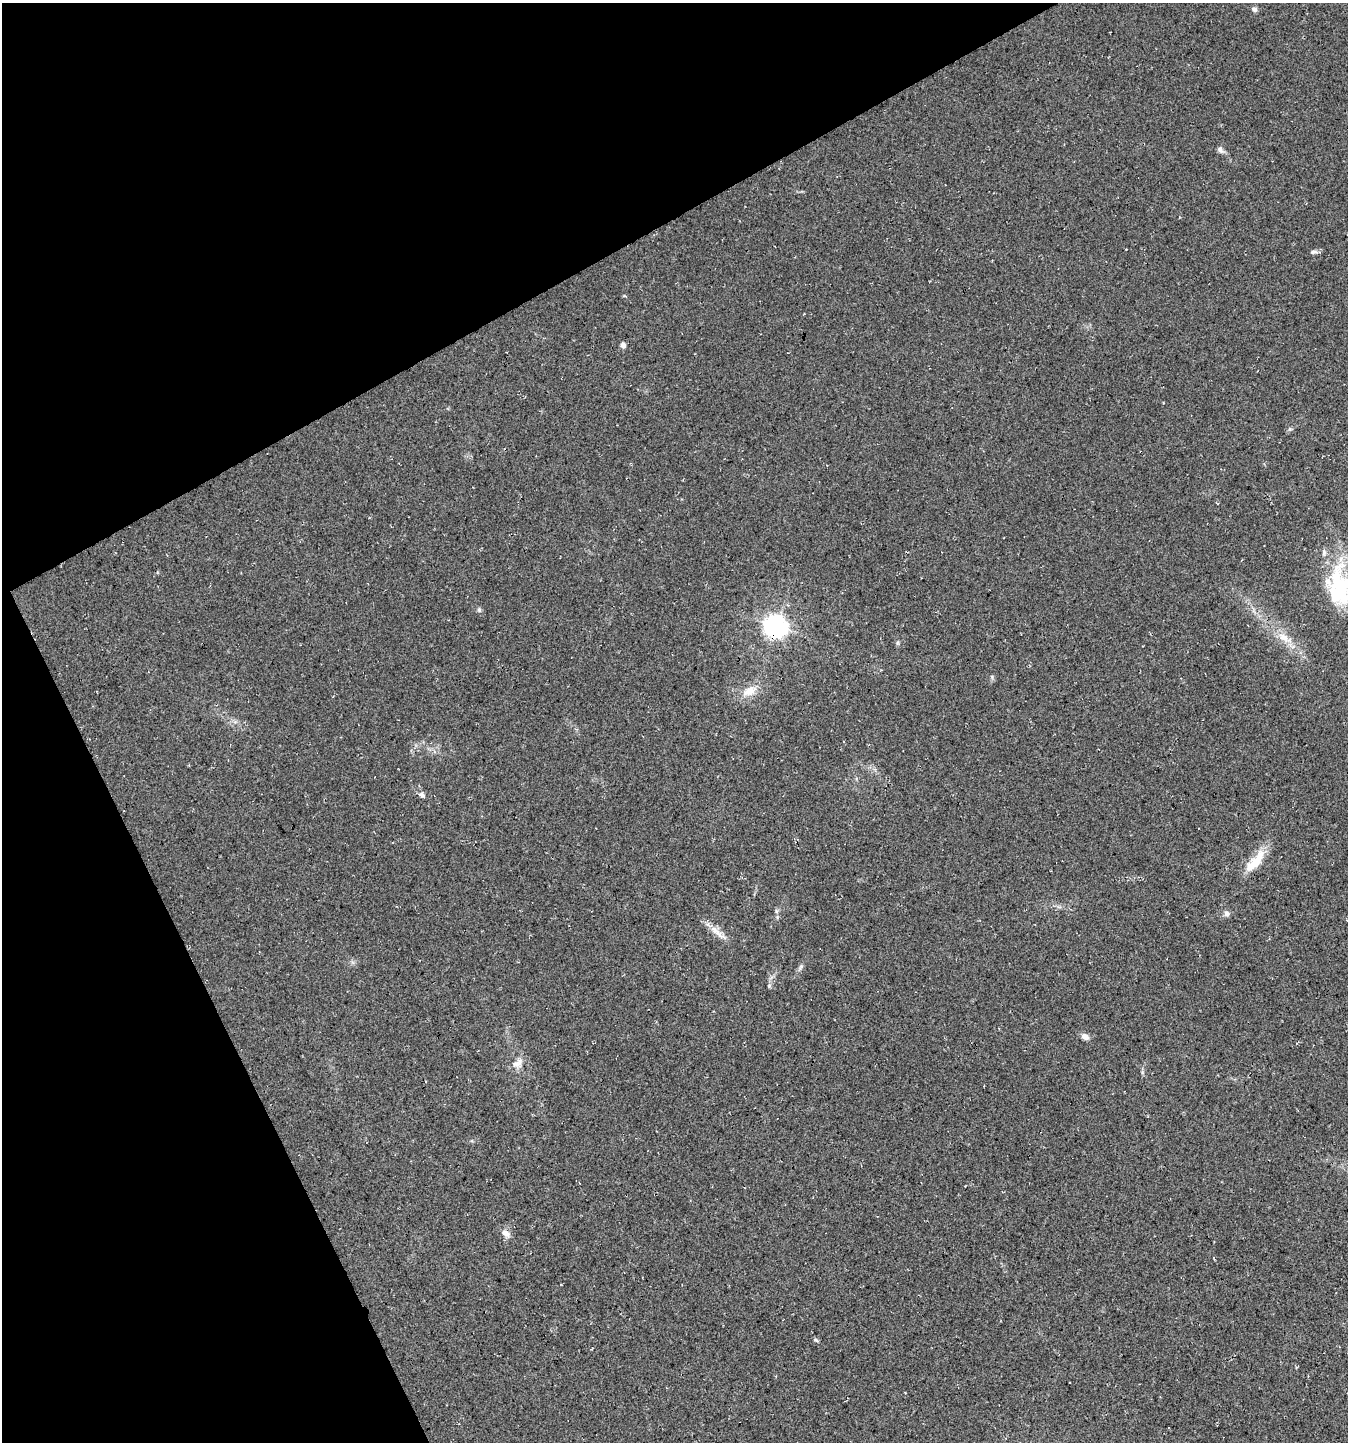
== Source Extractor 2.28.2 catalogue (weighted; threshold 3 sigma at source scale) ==
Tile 5 of 4 x 4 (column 1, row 2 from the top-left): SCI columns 100-1445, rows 2881-4320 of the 5639 x 5759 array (HDU 1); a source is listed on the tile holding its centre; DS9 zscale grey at full resolution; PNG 1350 x 1444 px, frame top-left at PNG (2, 3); no overlay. Shown black and unused: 26% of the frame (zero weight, under 3 of 4 exposures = <1% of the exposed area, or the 3 px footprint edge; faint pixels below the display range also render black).
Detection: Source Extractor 2.28.2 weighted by HDU 2 'WHT'; one run over the whole footprint, this tile lists its part. Background 0.0264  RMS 0.0068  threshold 0.0304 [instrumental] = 3 sigma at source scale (4.5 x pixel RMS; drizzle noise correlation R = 1.50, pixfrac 1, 0.0396/0.0396 arcsec/px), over >= 5 px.
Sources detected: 19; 1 inside a brighter listed object's ellipse — not listed separately; the other 18 listed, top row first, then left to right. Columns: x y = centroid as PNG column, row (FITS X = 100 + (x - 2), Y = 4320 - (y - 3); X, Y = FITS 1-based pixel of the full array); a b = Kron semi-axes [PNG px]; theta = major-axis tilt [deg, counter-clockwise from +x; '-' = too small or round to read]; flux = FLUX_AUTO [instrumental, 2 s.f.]
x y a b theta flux
1254 9 6 6 - 2.2
1220 150 9 6 -64 2.3
1313 252 10 5 8 1.8
623 345 6 5 - 3
1340 587 57 28 -83 58
479 610 7 5 -89 1.3
775 627 8 7 - 530
1283 637 17 9 -32 7.6
749 691 20 12 24 9.4
421 795 10 6 -16 2.2
1254 864 34 12 48 16
1227 914 8 7 - 2.2
715 930 21 8 -40 6.9
801 966 8 5 59 1.5
1085 1036 9 7 -28 3.7
517 1063 16 10 30 5.3
506 1233 13 7 -35 3.6
816 1340 6 4 -18 1
Overlapping masked pixels (flux is a lower limit): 1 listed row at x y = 775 627
Isophote crosses this tile's border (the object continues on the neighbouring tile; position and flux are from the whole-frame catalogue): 1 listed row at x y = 1340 587
Unlisted compact peaks at least as high as the median listed source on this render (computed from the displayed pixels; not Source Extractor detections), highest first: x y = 769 986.